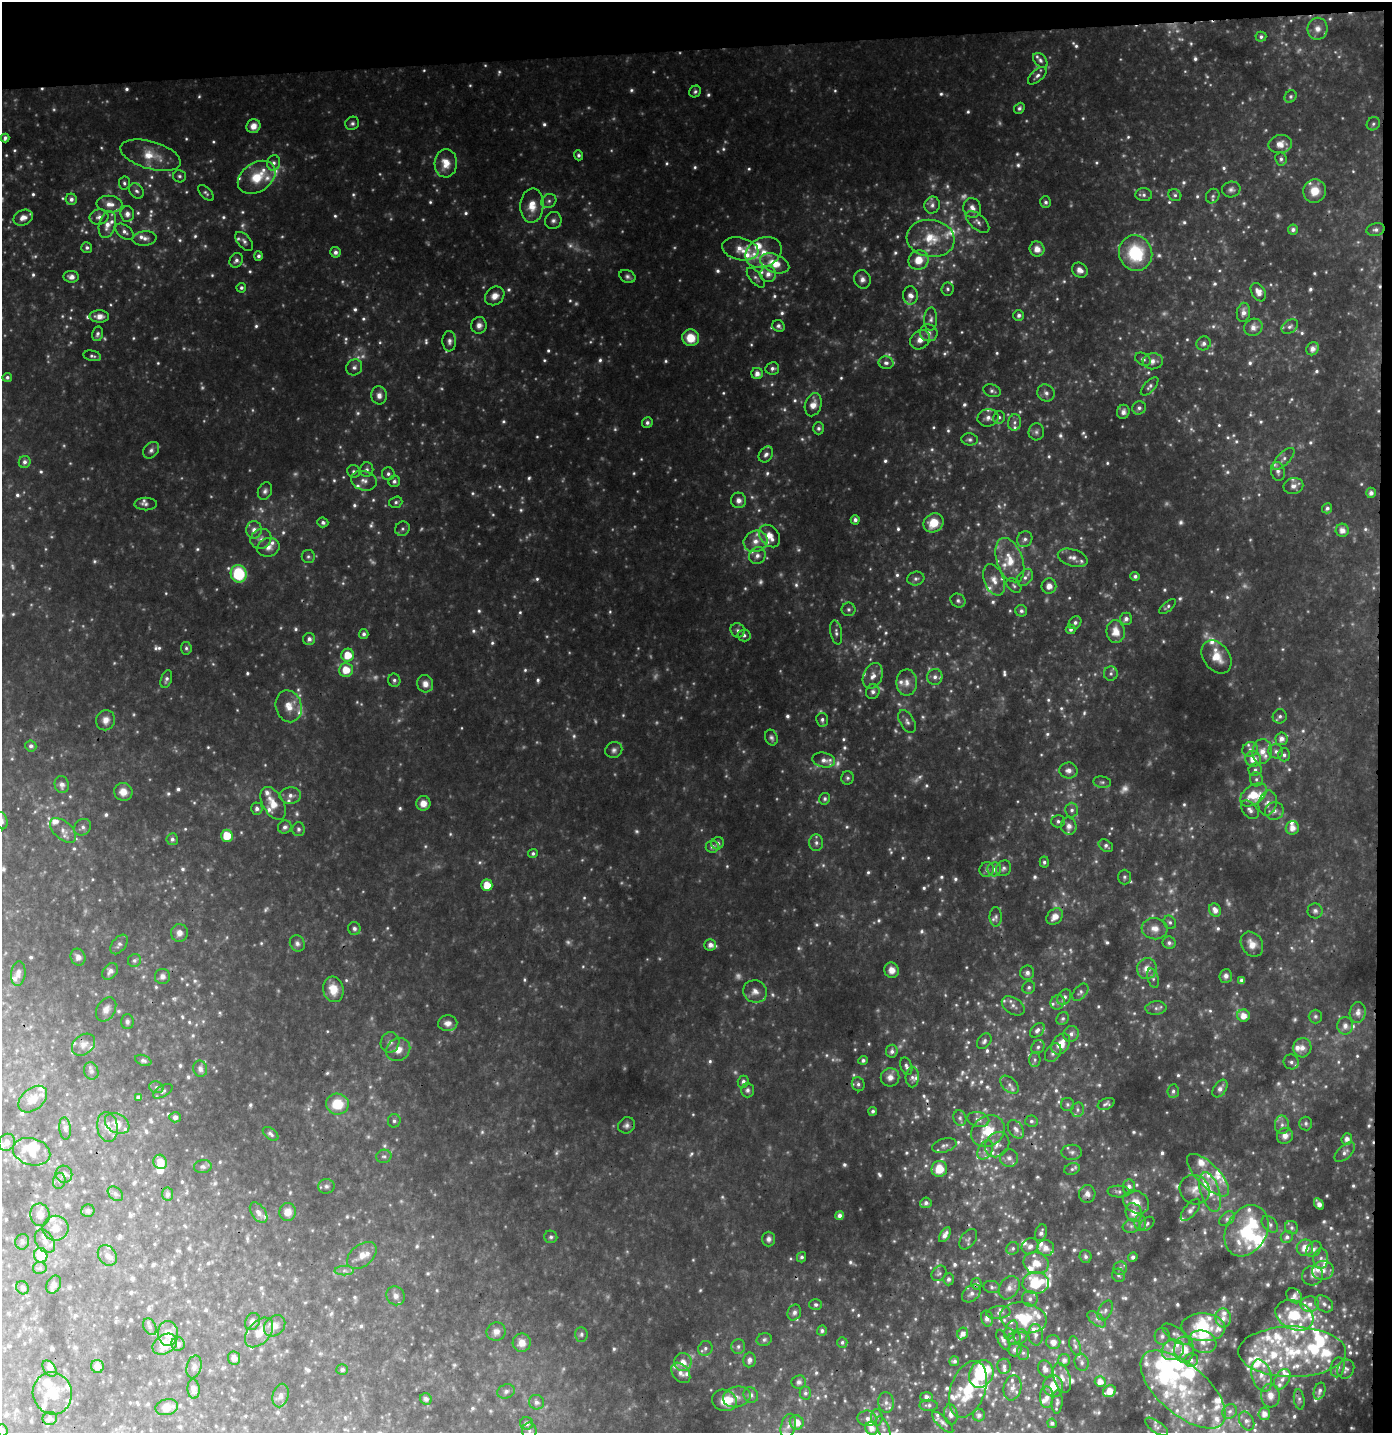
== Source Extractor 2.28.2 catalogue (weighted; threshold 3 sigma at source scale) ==
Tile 3 of 3 x 3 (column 3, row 1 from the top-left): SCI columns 2781-4170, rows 2965-4395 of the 4182 x 4496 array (HDU 1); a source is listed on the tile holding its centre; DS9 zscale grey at full resolution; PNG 1394 x 1435 px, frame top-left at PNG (2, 2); each listed source drawn as its Kron ellipse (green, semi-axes under 4 px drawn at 4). Shown black and unused: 4% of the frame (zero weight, under 3 of 4 exposures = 5% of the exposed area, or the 3 px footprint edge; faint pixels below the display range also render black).
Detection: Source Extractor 2.28.2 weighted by HDU 2 'WHT'; one run over the whole footprint, this tile lists its part. Background 0.0937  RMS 0.0092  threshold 0.0415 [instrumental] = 3 sigma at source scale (4.5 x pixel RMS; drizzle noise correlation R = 1.50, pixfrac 1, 0.0396/0.0396 arcsec/px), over >= 5 px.
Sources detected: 1442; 247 too faint to see at this stretch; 7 inside a brighter object's white glare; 2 cosmic-ray / hot-pixel residue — neither listed nor drawn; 165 inside a brighter listed object's ellipse — not listed separately; of the other 1021, all 500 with FLUX_AUTO >= 2.37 (the completeness limit of this list) listed and drawn (521 fainter detections not listed), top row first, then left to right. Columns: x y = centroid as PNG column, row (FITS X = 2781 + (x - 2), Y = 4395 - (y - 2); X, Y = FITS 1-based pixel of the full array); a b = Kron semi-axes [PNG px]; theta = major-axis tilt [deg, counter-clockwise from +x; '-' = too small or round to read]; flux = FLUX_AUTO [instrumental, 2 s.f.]
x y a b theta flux
1318 29 11 10 - 7.9
1261 37 5 5 - 2.5
1040 60 9 6 -47 2.9
1037 76 11 6 42 3.9
695 91 6 5 - 2.4
1291 96 6 5 - 2.4
1019 108 6 5 - 2.5
352 123 7 6 - 2.9
1373 124 7 6 - 2.5
253 126 7 6 - 8.3
5 138 4 4 - 2.8
1280 144 12 9 10 10
150 155 31 13 -16 22
579 155 5 4 - 2.6
1281 159 7 5 -81 2.9
273 163 7 6 - 4
446 163 14 11 86 15
179 176 6 6 - 2.4
257 177 20 14 33 26
124 183 6 5 - 2.4
1231 189 9 8 - 3.7
137 191 8 6 -53 3.1
1315 191 12 11 - 15
206 193 10 5 -45 2.5
1144 195 8 6 -4 3.1
1175 195 7 6 - 2.4
1213 196 7 6 - 2.4
71 199 6 5 - 3.8
549 201 8 6 33 3.3
1046 202 6 5 - 2.5
110 204 13 8 -6 9.4
932 205 8 8 - 4.4
532 206 17 11 86 16
972 208 10 8 -76 6.2
127 214 8 7 - 5.9
99 217 9 7 10 5.6
23 218 10 7 24 7.5
553 221 9 8 - 4.1
978 222 14 7 -42 4.9
107 224 14 8 75 9.1
1293 230 5 5 - 3.5
1376 230 9 6 10 3.6
124 232 10 6 -37 4.5
145 238 12 7 5 5.9
931 238 24 18 -9 31
244 241 11 6 -49 3.6
87 248 5 5 - 2.6
740 249 18 11 -12 13
1037 249 7 7 - 8.8
335 252 5 5 - 3.8
764 252 19 14 27 19
1136 253 18 16 -68 57
258 256 5 4 - 2.9
236 260 7 6 - 3.8
919 260 10 9 - 17
775 263 15 9 -21 19
1080 270 8 7 - 5.9
768 274 8 8 - 6.9
627 276 8 6 -25 3.1
71 277 7 6 - 5.2
756 278 12 5 -49 3.2
862 279 9 8 - 5.4
241 288 5 5 - 2.5
947 289 6 6 - 2.5
1258 292 10 6 -59 7.9
495 296 10 8 39 8.6
910 296 9 7 -89 6.5
1243 312 10 6 81 6.1
1019 315 5 5 - 2.7
99 316 10 6 -1 8.2
931 319 11 6 88 4.2
479 325 8 8 - 5.7
778 326 6 5 - 3.2
1290 326 9 6 33 3.5
1253 327 9 8 - 7
929 333 9 8 - 5.3
97 334 7 5 76 3.1
691 338 8 8 - 20
920 340 11 9 42 8.7
449 341 10 7 -88 4.1
1204 343 7 6 - 3.7
1312 349 7 6 - 6.6
92 356 9 5 -11 2.5
1143 359 8 6 -27 2.8
1153 361 10 8 5 6.2
886 363 7 6 - 3.9
354 367 8 7 - 3.9
772 368 7 6 - 3.3
757 374 6 5 - 6.4
7 377 5 4 - 2.6
1150 386 11 5 46 3.2
992 391 9 6 -18 2.8
1046 393 9 8 - 4.3
379 395 9 8 - 6.3
813 405 12 8 73 9.6
1139 408 7 6 - 3.3
1123 412 7 6 - 4.5
999 417 6 6 - 2.5
988 418 10 8 15 5.3
1014 422 8 6 80 3.6
647 423 5 5 - 3.2
819 428 6 5 - 2.9
1036 432 8 8 - 3.3
970 439 8 6 -6 2.8
151 450 9 7 46 3.7
766 454 8 6 58 4.1
1284 459 14 6 45 4.7
25 462 6 5 - 3.4
367 469 7 6 - 3.3
353 471 6 6 - 2.5
1278 471 10 7 -78 3.7
388 474 6 6 - 2.9
364 481 13 9 -16 7.2
394 481 6 5 - 3.1
1293 486 10 8 12 5.1
265 491 9 7 67 3.6
1371 493 5 5 - 4.9
738 500 8 7 - 6
396 502 7 5 19 2.4
146 504 11 6 1 3
1327 508 5 5 - 3.1
855 520 5 4 - 3.6
323 522 5 5 - 2.8
933 523 10 9 - 20
402 529 7 7 - 2.7
254 530 8 8 - 6.7
1342 530 6 6 - 7.4
770 536 12 9 -52 14
261 539 11 9 35 6.1
1025 539 8 7 - 3.7
756 541 12 10 20 11
268 547 11 9 20 7
757 556 9 8 - 5.4
308 557 6 6 - 2.5
1073 558 15 8 -17 6.8
1010 560 23 13 -70 25
239 574 8 8 - 57
1135 576 4 4 - 2.9
1025 578 9 6 48 4.3
916 579 8 7 - 3.3
994 580 16 10 -67 11
1014 586 8 5 -42 2.5
1049 586 7 7 - 7.5
958 601 8 6 -31 2.9
1167 607 10 4 39 2.4
848 609 7 7 - 2.7
1021 611 6 5 - 2.6
1126 619 6 6 - 4.1
1075 623 7 5 47 3.4
1071 629 5 5 - 3
738 630 7 7 - 3.2
836 632 12 6 -80 3.3
1116 632 11 9 -83 13
364 634 5 4 - 3
744 635 6 6 - 2.8
309 639 6 6 - 4
186 648 6 5 - 2.4
348 655 6 6 - 18
1217 657 18 13 -54 16
346 670 7 7 - 17
1111 674 7 7 - 2.9
873 676 13 9 66 7.6
935 677 8 7 - 4.8
166 679 9 5 71 3.7
394 680 6 6 - 2.8
907 682 13 10 90 8.2
425 684 8 8 - 7.5
873 692 7 6 - 3.8
289 706 16 13 -75 14
1280 716 7 7 - 3.1
106 720 10 9 - 7.6
822 720 6 6 - 2.8
907 722 13 7 -61 4.5
771 738 8 6 -69 2.9
1281 739 6 6 - 6.1
31 746 5 5 - 3.3
614 750 8 8 - 3.7
1250 750 8 7 - 3.7
1262 751 12 10 83 11
1276 751 7 7 - 3.5
1284 755 6 6 - 2.9
1253 759 8 7 - 12
824 760 11 7 -11 5.5
1068 770 9 8 - 6.2
1255 770 6 6 - 2.9
847 778 6 6 - 2.4
1256 779 7 6 - 2.8
1102 782 9 5 -8 2.7
62 785 8 7 - 5.3
123 792 9 9 - 10
290 795 11 8 3 6
1253 795 15 9 35 23
825 799 6 5 - 2.8
273 803 18 10 -60 17
423 803 7 7 - 9.5
1268 803 12 9 77 7.4
257 809 6 5 - 3.6
1072 810 7 6 - 3.5
1250 810 10 7 -49 4.2
1274 811 9 8 - 5.4
2 821 9 5 -75 2.9
1058 821 7 6 - 2.8
1069 826 8 7 - 6.1
82 827 9 7 40 3.9
285 827 7 6 - 4
1292 828 7 6 - 8.2
298 829 7 6 - 2.7
63 830 16 9 -42 7.9
227 836 6 6 - 23
172 839 6 5 - 3.4
718 843 6 6 - 3.4
816 843 8 7 - 3.8
1106 846 8 5 -35 3.3
712 847 6 6 - 4.2
533 853 5 4 - 2.4
1044 862 5 4 - 2.7
1004 868 8 7 - 3
994 869 7 7 - 4.2
987 870 7 7 - 3.3
1124 877 7 6 - 2.4
487 885 6 5 - 17
1215 910 7 5 -53 6.4
1315 911 7 7 - 3.3
996 917 10 6 -89 2.9
1055 917 9 7 46 10
1170 922 7 6 - 2.5
354 929 6 6 - 3
1155 929 13 10 -6 9.7
179 933 9 8 - 6.5
297 943 8 7 - 3.6
1169 943 6 6 - 3.1
119 944 11 7 53 3.4
1252 944 13 10 -57 10
710 945 6 6 - 6
78 957 8 7 - 5.5
134 960 7 6 - 2.6
1147 969 10 10 - 9.8
891 970 8 7 - 9.1
110 971 9 6 48 4.8
18 973 12 7 83 5.1
1027 973 7 7 - 4.2
162 976 7 7 - 4.4
1226 976 7 6 - 3.8
1153 978 10 5 -72 2.9
1242 980 4 4 - 3.5
1029 987 7 6 - 2.5
333 989 13 10 -76 15
755 991 12 11 - 7.6
1080 992 10 6 49 2.9
1064 997 8 6 56 3.8
1058 1002 7 6 - 3.2
1013 1006 12 8 -33 5.1
1156 1008 10 6 5 3.5
106 1009 13 9 59 7.3
1358 1012 10 8 80 6.9
1243 1016 6 6 - 9.3
1315 1016 7 6 - 2.4
1063 1018 7 5 44 2.4
127 1022 7 6 - 2.9
448 1023 9 8 - 6.7
1345 1026 9 8 - 6.2
1037 1030 8 6 45 4
1071 1034 8 7 - 4.1
984 1041 9 6 49 3.1
390 1042 10 9 - 5.3
1061 1044 11 8 54 15
84 1045 13 9 40 7.3
1038 1047 7 6 - 2.9
1302 1048 10 9 - 6.6
398 1050 12 11 - 11
892 1051 6 6 - 3.7
1053 1053 10 7 56 4.3
143 1060 8 5 -21 2.8
863 1060 4 4 - 3.1
1035 1060 7 5 89 2.6
1291 1062 8 7 - 3.7
906 1066 9 5 -70 3.3
200 1069 8 7 - 4.4
91 1071 9 7 -71 3
890 1077 9 9 - 6.8
912 1077 10 6 88 3.6
743 1082 6 5 - 3.5
858 1084 7 6 - 3
1009 1085 11 7 -44 4
156 1087 7 5 -15 2.5
1220 1089 10 6 55 5.5
747 1090 7 6 - 3.3
163 1091 11 5 30 2.6
1173 1091 7 5 85 2.9
138 1097 4 4 - 3.3
33 1099 16 10 40 12
337 1104 11 10 - 27
1068 1104 6 6 - 2.4
1106 1104 9 5 22 2.6
1078 1110 7 6 - 2.9
873 1111 4 4 - 2.5
175 1117 6 5 - 3.5
960 1118 8 6 -75 2.7
978 1119 11 7 -14 4.6
394 1121 6 6 - 3
1031 1121 6 6 - 2.4
117 1123 13 9 -31 9.1
1306 1123 7 6 - 2.7
627 1125 9 7 34 3.7
1282 1125 9 7 -89 4.8
107 1127 15 10 -82 9.1
65 1128 11 5 -84 3.3
1016 1129 10 7 -55 4.8
988 1131 17 15 36 28
271 1134 9 5 -39 2.8
1285 1136 8 7 - 7.6
1347 1139 5 5 - 5.6
7 1142 9 8 - 5.1
944 1145 12 6 16 3.6
997 1145 13 11 49 8.1
985 1150 10 7 61 4.7
32 1152 19 13 -15 20
1072 1152 10 7 -2 3.8
1345 1152 13 6 43 4.6
384 1156 7 6 - 2.7
1009 1158 9 9 - 5.1
160 1162 7 6 - 11
203 1167 9 6 8 2.8
939 1169 8 7 - 19
1072 1169 8 5 17 2.7
64 1174 9 8 - 5.1
1208 1175 28 11 -45 20
59 1181 8 6 77 2.6
326 1186 8 7 - 3.1
1129 1187 7 6 - 4.5
1195 1190 15 14 - 9.9
1119 1191 11 6 -3 2.8
1210 1192 20 9 -73 16
115 1194 9 6 -41 2.4
167 1194 6 5 - 3.2
1087 1194 9 8 - 5.5
1136 1202 14 11 -33 10
926 1203 5 5 - 3.5
1319 1204 6 4 -58 4.7
1191 1210 13 6 51 4
88 1211 6 6 - 2.5
288 1212 9 8 - 9.1
259 1213 11 7 -55 5.2
1134 1213 9 8 - 10
40 1215 11 9 -80 7.4
840 1216 4 4 - 4.8
1227 1219 9 6 40 3.4
1140 1223 8 6 -90 2.9
1147 1224 8 5 42 2.4
1270 1224 10 6 -46 3.2
1131 1226 9 6 15 3.5
55 1228 13 12 - 13
1292 1228 7 6 - 2.6
1246 1231 27 20 61 52
1041 1233 8 5 72 4.1
945 1235 8 4 58 6.2
551 1237 6 6 - 2.4
1287 1237 6 6 - 3.6
768 1239 7 6 - 4.1
968 1239 11 7 54 3.1
45 1241 13 8 -58 6.7
22 1242 8 7 - 2.6
1030 1246 9 7 39 6
1013 1248 7 6 - 2.4
1046 1248 8 8 - 7.4
1305 1248 8 8 - 11
1314 1249 9 6 45 3.8
41 1255 7 6 - 31
107 1255 11 8 -54 6.5
362 1255 17 10 38 11
1085 1256 6 6 - 3
801 1257 5 4 - 2.6
1133 1257 5 4 - 3.1
1321 1259 10 7 85 4.6
1036 1263 12 10 -20 15
40 1268 7 6 - 2.5
1120 1268 7 6 - 2.7
1323 1270 11 9 12 7.6
344 1271 10 4 1 3.4
939 1273 8 6 48 2.5
1119 1275 7 6 - 2.4
1312 1276 10 9 - 4.5
948 1279 6 5 - 2.5
1036 1283 13 11 4 47
976 1284 6 5 - 3.1
54 1285 9 7 63 4.2
992 1287 8 6 -9 2.5
22 1288 7 6 - 3.9
1009 1288 12 9 57 7.1
971 1293 10 7 40 4.8
396 1296 10 8 -52 5
1294 1296 8 6 -37 4.1
1030 1299 8 7 - 4.6
1310 1304 9 7 8 5
1324 1304 10 7 -40 4.4
816 1305 6 5 - 2.8
1105 1310 11 6 61 3.8
794 1312 8 6 65 4.1
998 1313 12 6 7 3.8
1294 1315 20 14 -24 38
987 1318 8 6 -77 4.8
1023 1318 23 15 -9 41
1223 1318 9 7 -88 5.9
1097 1319 11 5 -37 3.6
252 1322 9 7 64 4.1
275 1326 12 9 45 8.2
150 1327 9 6 -59 3.4
1203 1327 22 14 -3 30
1011 1330 10 5 64 3.1
822 1331 5 5 - 3
259 1332 17 11 49 14
496 1332 9 9 - 6
963 1333 6 5 - 4.6
168 1334 12 10 -89 12
581 1334 7 6 - 2.7
1176 1334 16 6 -35 4.2
1036 1335 11 7 -86 4.6
1021 1336 7 6 - 3.3
1162 1336 8 7 - 3.7
764 1339 8 6 20 2.8
1014 1339 7 6 - 2.5
1003 1340 11 5 -64 4.1
842 1342 5 5 - 2.5
1053 1342 7 7 - 6.5
1203 1342 14 11 -21 9
522 1343 9 9 - 10
165 1344 13 9 32 27
178 1344 7 7 - 3.7
738 1346 7 7 - 3.1
1075 1346 10 5 -71 3
705 1348 7 7 - 3.5
1015 1350 7 6 - 4.2
1173 1350 11 10 - 9.3
1184 1350 13 10 87 15
1292 1352 54 25 0 89
1023 1353 7 6 - 2.7
234 1358 7 6 - 4.7
749 1360 7 6 - 4.4
1064 1360 6 6 - 4.6
1191 1360 7 6 - 3.3
954 1361 5 4 - 2.6
683 1362 9 8 - 10
1082 1362 9 7 -76 3.7
97 1366 6 6 - 6.3
1004 1366 7 6 - 3.3
194 1367 11 7 77 4.4
1338 1367 10 7 77 4
50 1369 9 6 -54 4
342 1369 6 5 - 2.7
1045 1369 9 7 -63 6.4
1346 1369 10 8 61 3.5
681 1373 11 7 -49 6
981 1374 14 11 62 68
1262 1376 17 9 -73 11
1062 1378 15 8 -73 7.8
1282 1379 11 7 59 5.1
799 1382 7 7 - 3.4
1100 1382 5 5 - 7.9
1053 1386 11 9 -71 16
1012 1388 13 8 77 7.5
194 1389 10 6 -86 4.8
968 1389 29 17 71 41
1183 1389 52 24 -41 83
506 1391 9 7 25 3.6
1109 1391 7 5 30 9.3
1319 1391 9 5 73 3
52 1393 21 19 -77 25
805 1393 6 6 - 2.8
281 1395 12 8 77 5.1
751 1395 8 7 - 3.9
1270 1396 12 9 -86 8.9
737 1397 14 10 14 7.8
927 1397 6 5 - 4.7
1047 1397 11 7 90 5.2
426 1399 6 5 - 3
1299 1399 10 5 -81 2.7
724 1400 12 10 -19 15
536 1402 8 7 - 4.5
886 1402 10 8 -83 5
1057 1402 11 5 87 3.2
929 1405 9 5 -1 2.8
167 1407 11 8 12 13
1230 1411 8 6 42 3.2
951 1414 10 7 -80 5.4
1264 1414 6 6 - 7.7
979 1415 6 6 - 3.5
877 1417 8 5 -87 2.5
50 1418 7 6 - 3.9
867 1418 9 8 - 4.7
1247 1421 10 7 -64 4.3
797 1422 7 7 - 11
943 1422 14 5 -45 4
527 1423 6 6 - 3.4
1052 1423 5 4 - 2.9
788 1426 12 7 75 5.1
1157 1427 13 6 -35 3.1
872 1428 7 6 - 7.3
883 1428 13 6 -70 3.4
2 1430 6 5 - 2.5
529 1431 8 7 - 3.4
Overlapping masked pixels (flux is a lower limit): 2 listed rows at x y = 1314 1249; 976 1284
Isophote crosses this tile's border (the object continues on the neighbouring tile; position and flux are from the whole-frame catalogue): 3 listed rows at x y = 2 821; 2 1430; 529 1431